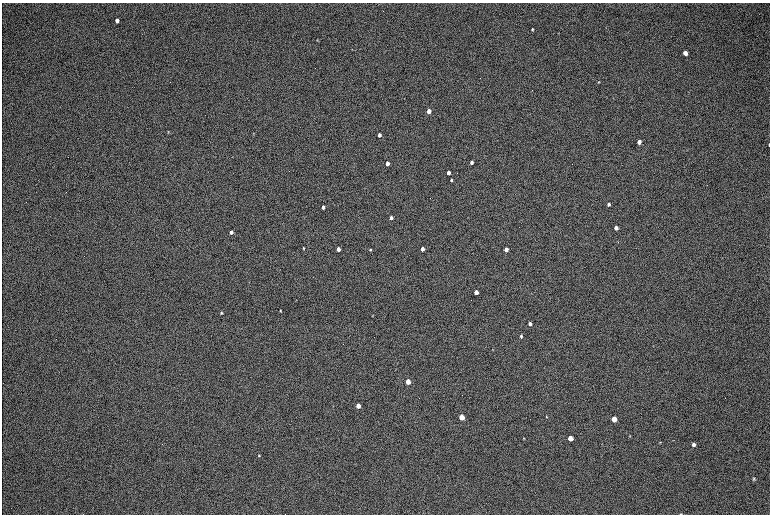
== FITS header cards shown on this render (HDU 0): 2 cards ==
NAXIS1  =                 1536 / length of data axis 1
NAXIS2  =                 1024 / length of data axis 2

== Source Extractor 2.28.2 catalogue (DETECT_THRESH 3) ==
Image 1536 x 1024 px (HDU 0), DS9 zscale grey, zoomed out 1/2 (1 PNG px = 2 x 2 image px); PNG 772 x 516 px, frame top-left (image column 1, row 1023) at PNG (2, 3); no overlay
Background 170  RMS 20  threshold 60.5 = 3 sigma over >= 5 px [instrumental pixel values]
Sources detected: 43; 1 cannot appear on this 1/2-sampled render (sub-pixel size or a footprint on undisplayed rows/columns) and is not listed; the other 42 listed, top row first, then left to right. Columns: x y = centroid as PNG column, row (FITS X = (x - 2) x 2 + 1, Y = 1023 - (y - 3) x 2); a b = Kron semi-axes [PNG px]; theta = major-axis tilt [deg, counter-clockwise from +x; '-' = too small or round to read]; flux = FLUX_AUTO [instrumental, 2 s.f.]
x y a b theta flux
117 21 4 3 - 20000
532 29 3 2 - 5200
685 53 4 3 - 23000
598 82 4 3 - 2900
428 111 3 3 - 54000
168 132 4 2 - 2500
379 135 3 3 - 26000
639 142 3 3 - 29000
769 145 4 2 - 3800
471 162 3 3 - 14000
387 163 3 3 - 44000
448 173 3 3 - 31000
451 180 3 2 - 6100
609 204 4 3 - 8900
323 207 3 3 - 23000
391 218 3 3 - 16000
616 228 3 3 - 23000
231 232 3 3 - 19000
303 248 3 2 - 3200
338 249 3 3 - 44000
422 249 3 3 - 33000
506 249 3 3 - 40000
370 250 3 3 - 4200
476 292 3 3 - 40000
280 311 3 2 - 2700
221 313 3 3 - 4000
372 316 3 3 - 2300
530 324 3 3 - 18000
521 336 3 2 - 5700
408 381 4 3 - 110000
358 406 3 3 - 68000
546 416 4 2 - 2400
461 417 4 3 - 170000
614 419 4 3 - 110000
630 435 3 2 - 2600
524 438 3 3 - 2600
570 438 4 3 - 81000
660 442 3 2 - 2800
694 444 4 3 - 12000
259 455 3 3 - 2800
754 479 4 3 - 4700
681 514 3 2 - 1800
At the frame edge (FLAGS 8, measured only in part): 2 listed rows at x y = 769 145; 681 514
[1 sub-pixel or undisplayed-footprint detection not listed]